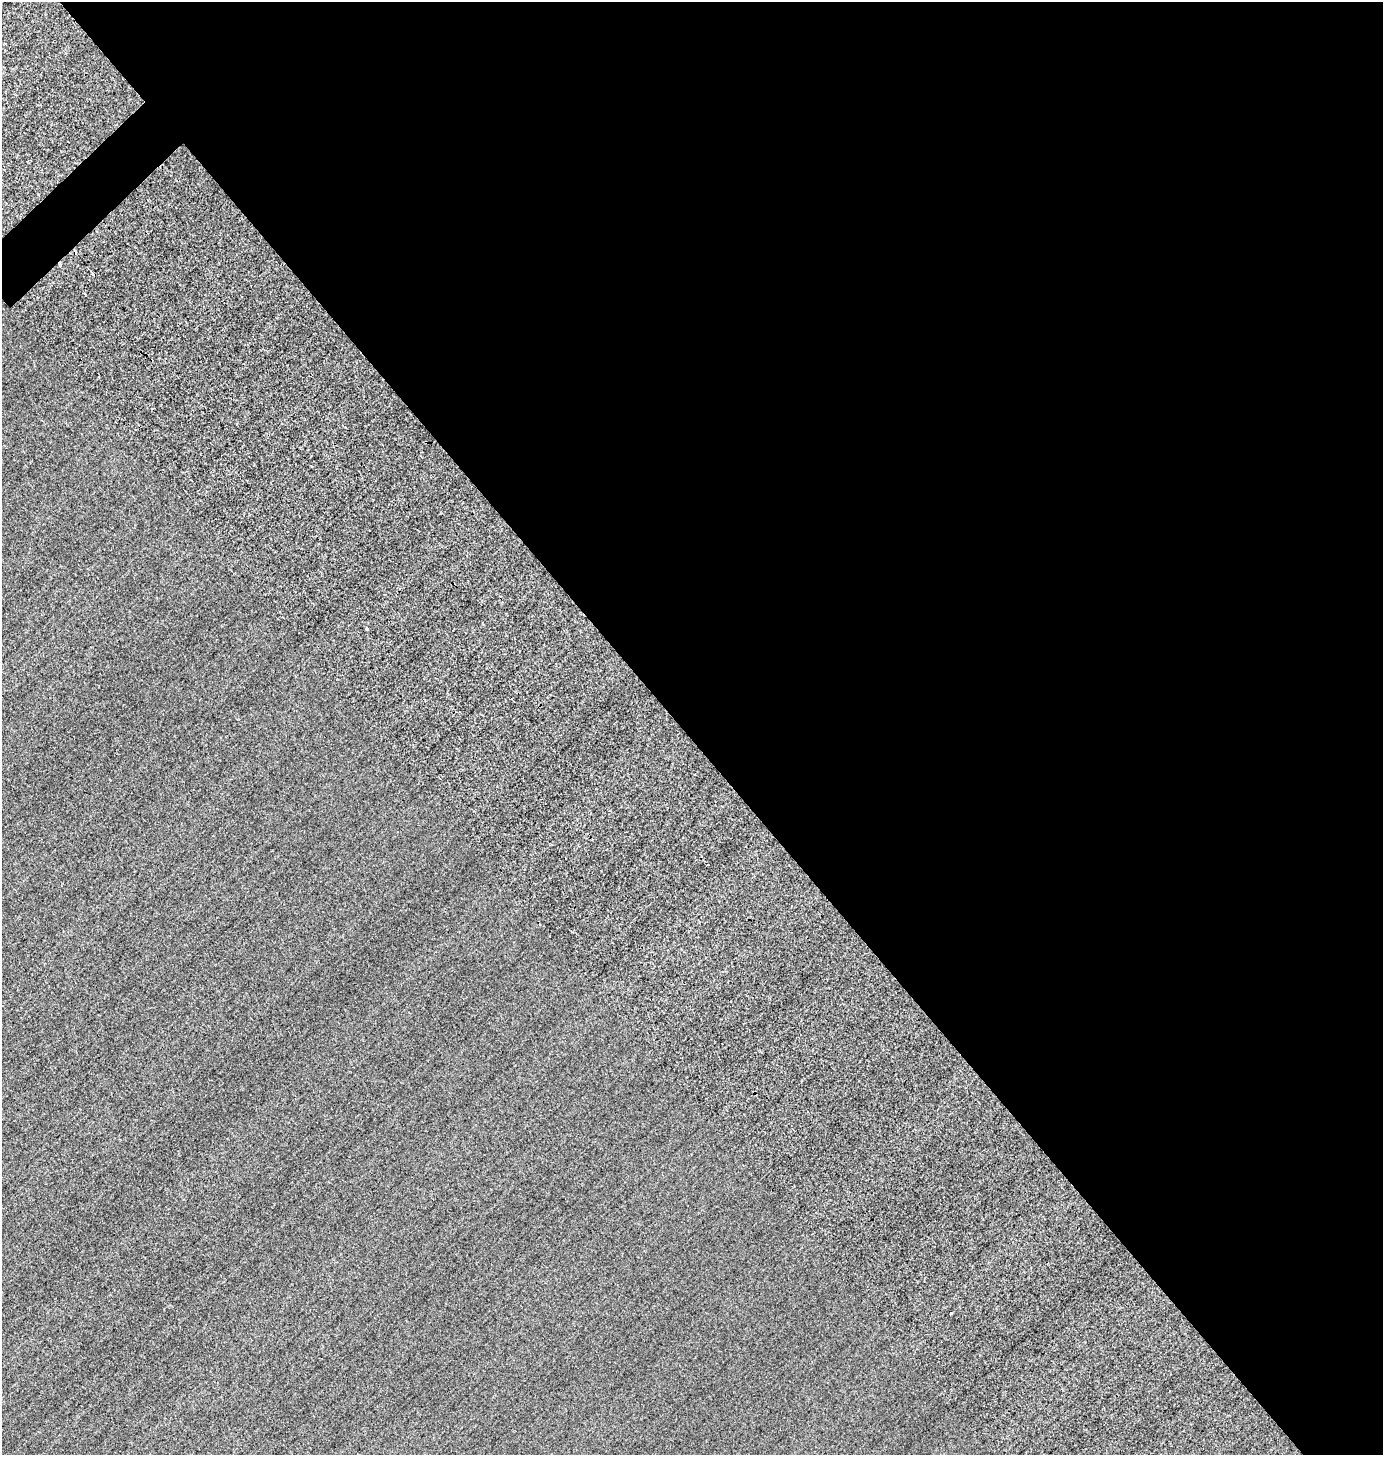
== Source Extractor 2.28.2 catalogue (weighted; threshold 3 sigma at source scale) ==
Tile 8 of 4 x 4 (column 4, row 2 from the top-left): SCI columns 4625-6005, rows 3246-4698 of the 6318 x 6321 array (HDU 1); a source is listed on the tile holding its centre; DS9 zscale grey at full resolution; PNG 1385 x 1457 px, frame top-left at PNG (2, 2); no overlay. Shown black and unused: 51% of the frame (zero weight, under 2 of 3 exposures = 12% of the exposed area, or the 3 px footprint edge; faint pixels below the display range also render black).
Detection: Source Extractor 2.28.2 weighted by HDU 2 'WHT'; one run over the whole footprint, this tile lists its part. Background -0.325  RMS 3.5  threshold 15.6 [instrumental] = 3 sigma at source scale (4.5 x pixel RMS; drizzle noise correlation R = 1.50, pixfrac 1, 0.05/0.05 arcsec/px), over >= 5 px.
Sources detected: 4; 2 cosmic-ray / hot-pixel residue — not listed; the other 2 listed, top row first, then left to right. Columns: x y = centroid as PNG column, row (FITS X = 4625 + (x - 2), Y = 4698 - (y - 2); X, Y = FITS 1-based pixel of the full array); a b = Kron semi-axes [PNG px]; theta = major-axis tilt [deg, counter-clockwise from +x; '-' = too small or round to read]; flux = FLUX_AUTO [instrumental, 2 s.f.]
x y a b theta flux
367 628 3 3 - 4500
951 1313 3 3 - 1700